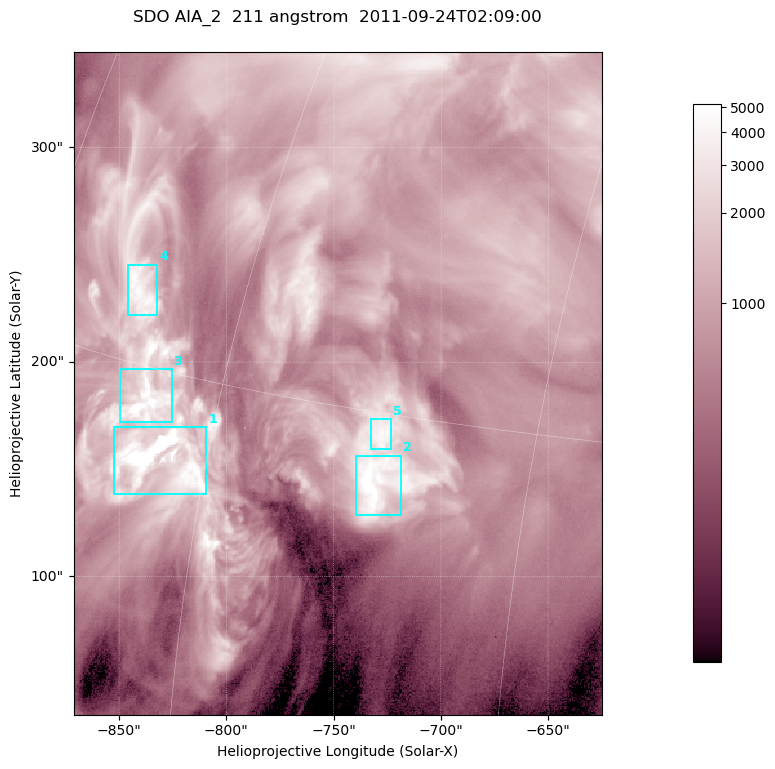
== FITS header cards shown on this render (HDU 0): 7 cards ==
TELESCOP= 'SDO     '           /
INSTRUME= 'AIA_2   '           /
WAVELNTH=                  211 /
WAVEUNIT= 'angstrom'           /
DATE-OBS= '2011-09-24T02:09:00.62' /
CTYPE1  = 'HPLN-TAN'           /
CTYPE2  = 'HPLT-TAN'           /

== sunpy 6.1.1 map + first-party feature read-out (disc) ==
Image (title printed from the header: SDO AIA_2  211 angstrom  2011-09-24T02:09:00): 410 x 514 px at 0.601 arcsec/px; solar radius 956 arcsec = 1592 px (partial field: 2.6% of the solar disc is inside the frame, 100% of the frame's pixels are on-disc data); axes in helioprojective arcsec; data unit not stated in the header (colour bar unlabelled)
Pointing: header CRPIX1/2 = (2038.91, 2046.17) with CRVAL1/2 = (0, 0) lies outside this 410 x 514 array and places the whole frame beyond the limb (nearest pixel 1.41 R_sun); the SolarSoft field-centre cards XCEN/YCEN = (-748.1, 190.1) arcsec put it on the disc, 1314 arcsec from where CRPIX/CRVAL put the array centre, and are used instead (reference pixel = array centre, CRVAL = XCEN/YCEN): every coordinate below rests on XCEN/YCEN
Orientation: roll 0.0565 deg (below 1 deg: not rotated)
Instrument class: DISC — disc imager (sunpy class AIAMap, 211 A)
Bright regions (active regions / flare kernels): reference = the on-disc median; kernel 3 px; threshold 5 sigma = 2561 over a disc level ~850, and >= 1.15x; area >= 210 px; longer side >= 5 px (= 3 arcsec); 5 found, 5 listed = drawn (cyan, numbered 1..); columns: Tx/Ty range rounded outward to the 2 arcsec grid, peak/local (2 s.f.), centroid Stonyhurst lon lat
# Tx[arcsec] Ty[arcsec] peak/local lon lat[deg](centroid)
1 -854..-808 138..170 19 -63 +13
2 -740..-718 128..158 7.3 -52 +13
3 -850..-824 172..198 8.8 -64 +14
4 -846..-832 222..246 6.1 -67 +17
5 -734..-722 158..174 5.3 -52 +14